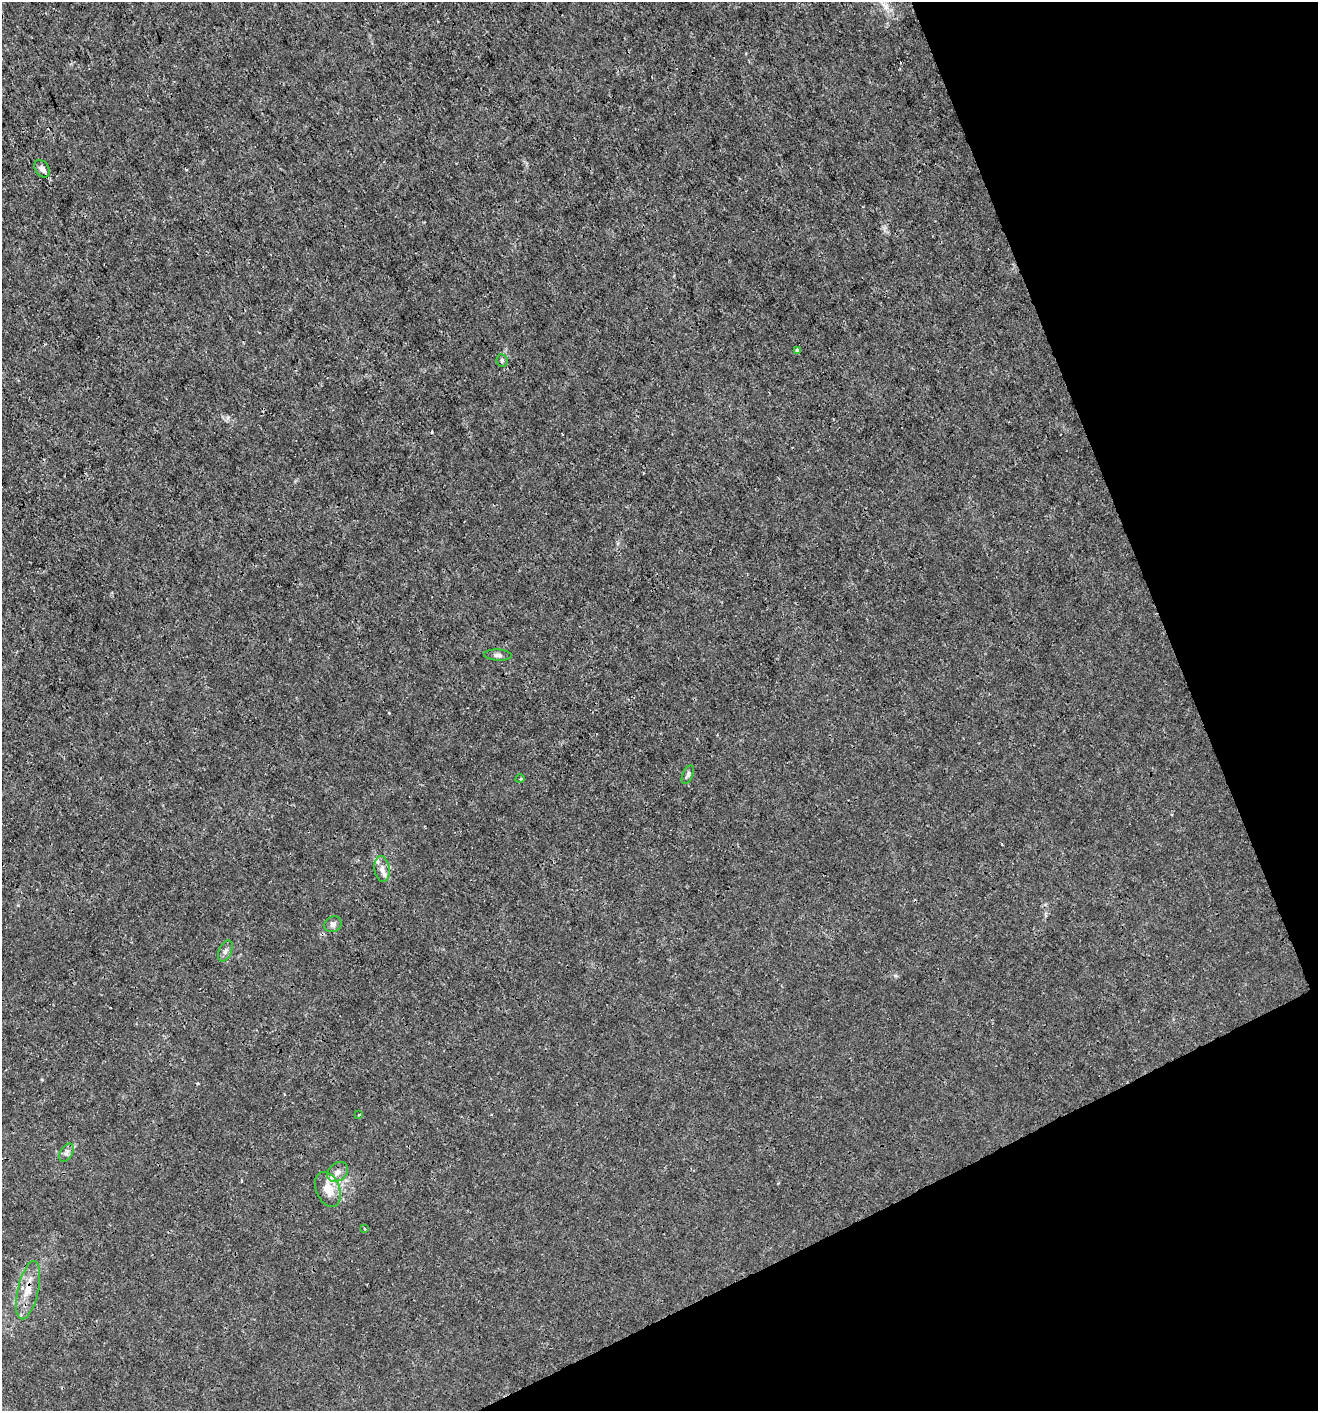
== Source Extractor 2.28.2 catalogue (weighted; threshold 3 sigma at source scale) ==
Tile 12 of 4 x 4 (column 4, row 3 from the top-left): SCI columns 4038-5353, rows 1412-2820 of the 5499 x 5638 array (HDU 1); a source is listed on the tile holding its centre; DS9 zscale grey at full resolution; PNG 1320 x 1413 px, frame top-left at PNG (2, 2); each listed source drawn as its Kron ellipse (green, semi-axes under 4 px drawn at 4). Shown black and unused: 21% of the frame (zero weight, under 3 of 4 exposures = <1% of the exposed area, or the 3 px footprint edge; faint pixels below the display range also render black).
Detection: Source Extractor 2.28.2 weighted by HDU 2 'WHT'; one run over the whole footprint, this tile lists its part. Background 4.62e-04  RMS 9.4e-04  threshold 0.00424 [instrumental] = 3 sigma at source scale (4.5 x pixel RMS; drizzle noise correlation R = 1.50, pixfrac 1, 0.0396/0.0396 arcsec/px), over >= 5 px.
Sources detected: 15; all 15 listed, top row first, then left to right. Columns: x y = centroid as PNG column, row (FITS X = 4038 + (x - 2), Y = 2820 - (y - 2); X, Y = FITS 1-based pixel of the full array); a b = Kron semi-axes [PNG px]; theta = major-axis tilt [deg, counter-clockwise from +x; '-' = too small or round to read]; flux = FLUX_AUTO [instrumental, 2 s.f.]
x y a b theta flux
42 169 9 6 -55 0.48
797 350 3 3 - 0.34
502 360 6 5 - 0.21
498 655 14 5 -3 0.32
688 775 10 5 67 0.24
520 779 4 3 - 0.086
382 869 13 7 -82 0.64
333 924 9 7 27 0.35
225 951 11 6 66 0.36
359 1115 4 2 - 0.073
67 1153 10 6 58 0.35
338 1172 11 8 42 0.57
328 1189 18 12 -67 1.5
365 1229 4 3 - 0.085
28 1290 30 10 77 1.6
Overlapping masked pixels (flux is a lower limit): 1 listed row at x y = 28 1290